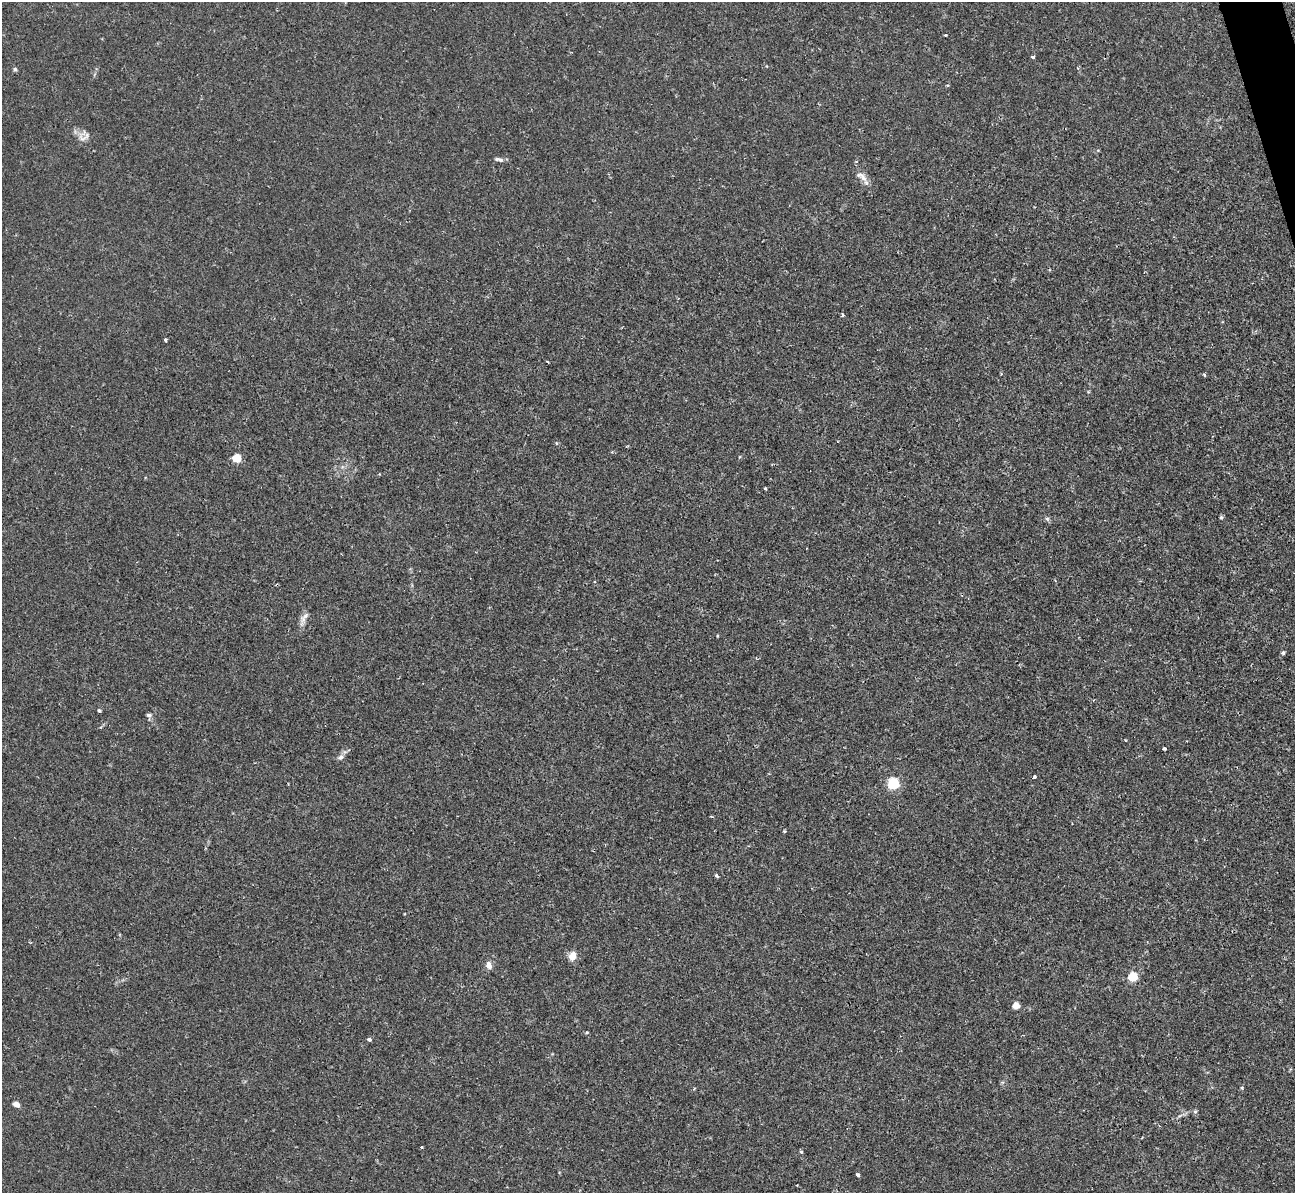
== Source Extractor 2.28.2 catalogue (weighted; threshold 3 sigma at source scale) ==
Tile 10 of 4 x 4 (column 2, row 3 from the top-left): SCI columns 1306-2598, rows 1496-2686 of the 5236 x 5221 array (HDU 1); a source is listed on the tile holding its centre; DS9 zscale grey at full resolution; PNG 1297 x 1195 px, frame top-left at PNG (2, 2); no overlay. Shown black and unused: <1% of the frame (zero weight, under 2 of 3 exposures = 3% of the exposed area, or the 3 px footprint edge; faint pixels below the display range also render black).
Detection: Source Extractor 2.28.2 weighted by HDU 2 'WHT'; one run over the whole footprint, this tile lists its part. Background 0.0213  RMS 0.0039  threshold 0.0176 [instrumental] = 3 sigma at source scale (4.5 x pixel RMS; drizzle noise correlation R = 1.50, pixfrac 1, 0.05/0.05 arcsec/px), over >= 5 px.
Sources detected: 36; all 36 listed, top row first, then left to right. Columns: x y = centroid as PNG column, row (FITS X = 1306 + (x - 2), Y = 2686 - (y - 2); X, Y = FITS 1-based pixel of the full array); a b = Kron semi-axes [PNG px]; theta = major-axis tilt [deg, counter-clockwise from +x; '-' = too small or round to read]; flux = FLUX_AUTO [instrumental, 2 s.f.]
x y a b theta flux
945 35 3 3 - 0.49
1033 57 3 3 - 1.6
15 69 5 4 - 0.71
82 139 15 12 -22 2.9
499 159 13 5 -11 1.2
863 178 17 8 -53 2.8
843 315 3 3 - 1.1
165 340 4 3 - 0.5
1204 375 4 3 - 0.52
236 458 5 5 - 15
765 489 4 3 - 0.39
1221 517 5 5 - 0.58
1047 519 7 5 -44 0.73
305 616 11 6 53 1.8
1283 653 6 5 - 0.67
99 710 4 3 - 0.63
149 715 7 6 - 0.88
1164 749 3 3 - 0.97
341 757 8 6 41 1.2
1034 777 4 3 - 0.54
893 783 5 5 - 43
784 831 3 3 - 0.79
717 876 4 3 - 0.82
573 956 9 8 - 3.6
489 965 9 7 -65 2.1
1133 977 5 5 - 23
1016 1006 5 4 - 7.6
587 1032 5 3 - 0.34
369 1039 5 4 - 0.9
1242 1087 5 4 - 0.44
693 1089 4 3 - 0.47
16 1104 6 5 - 2.5
1195 1112 6 4 0 0.56
422 1147 3 2 - 0.44
801 1152 5 3 - 0.42
858 1175 4 3 - 2.6